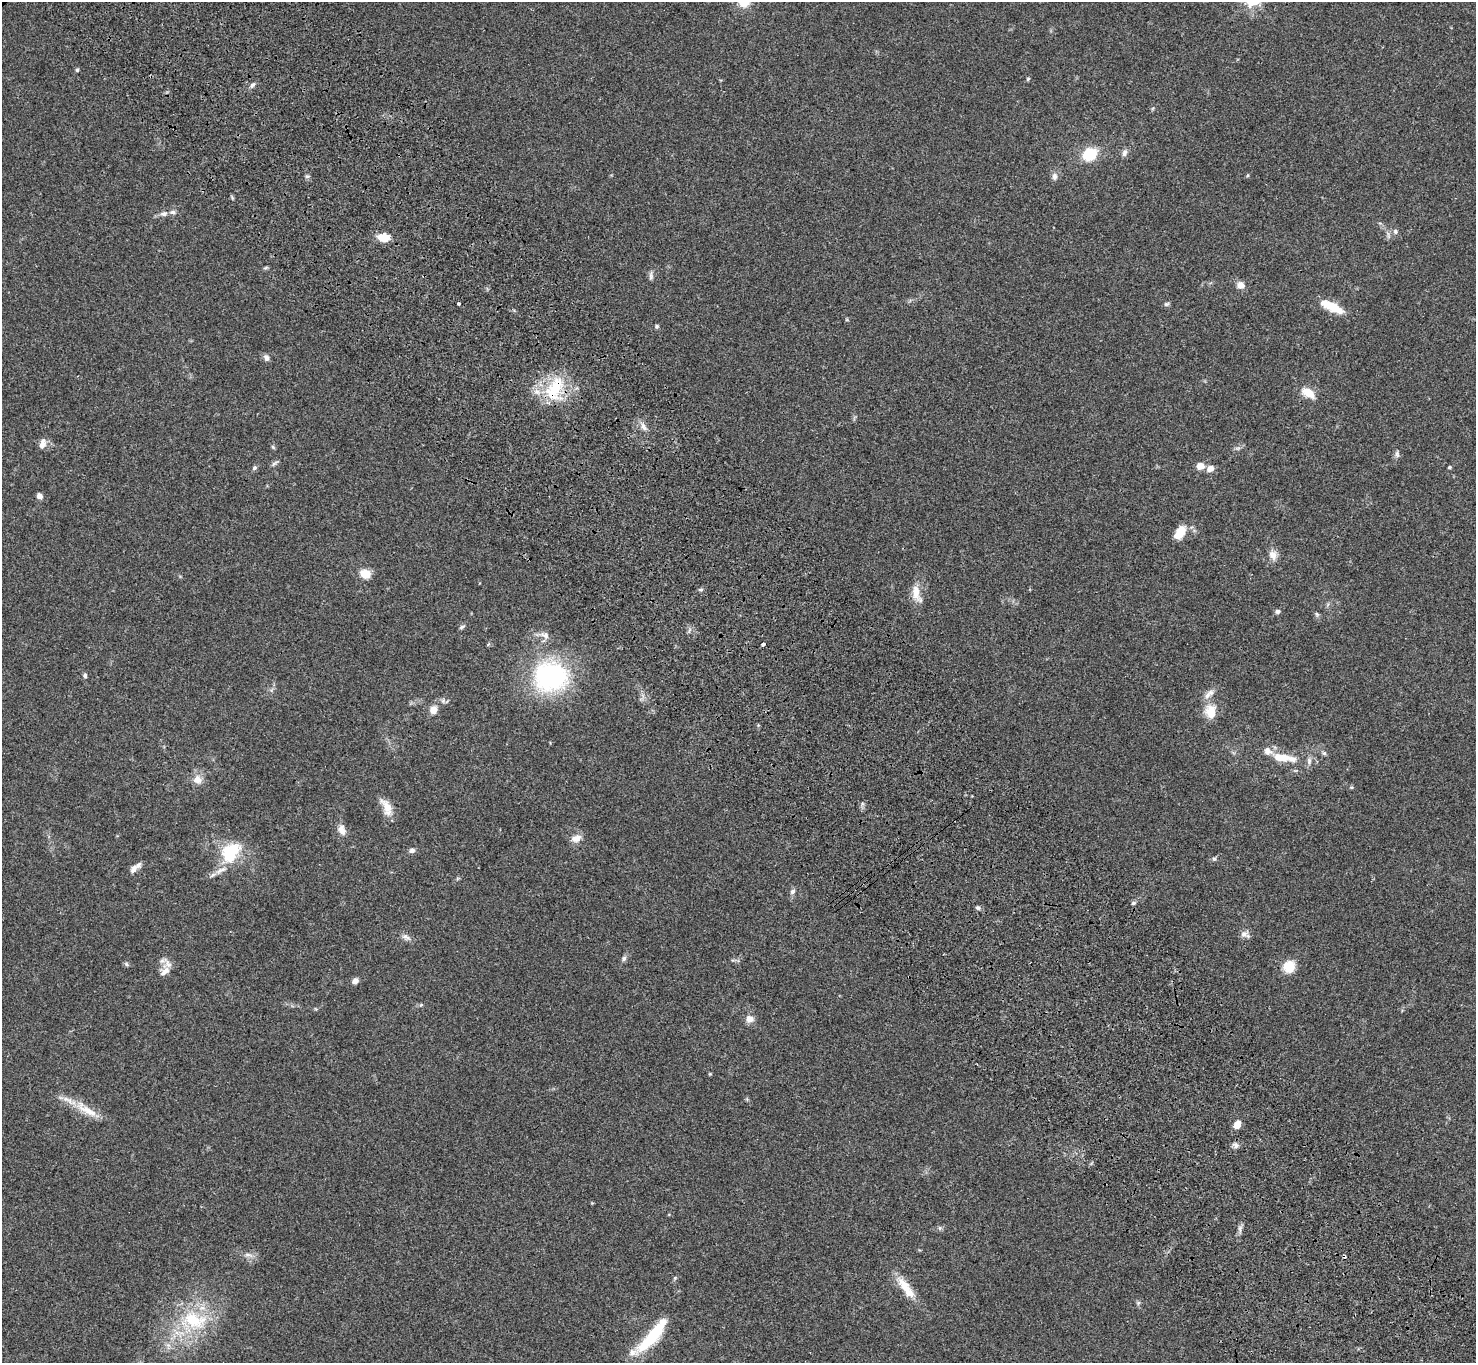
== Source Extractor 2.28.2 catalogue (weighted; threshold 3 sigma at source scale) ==
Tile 6 of 4 x 4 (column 2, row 2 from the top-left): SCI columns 1576-3049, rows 3104-4464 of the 6096 x 6070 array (HDU 1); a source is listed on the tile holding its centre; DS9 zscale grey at full resolution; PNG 1478 x 1365 px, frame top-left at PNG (2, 2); no overlay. Shown black and unused: <1% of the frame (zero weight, under 3 of 4 exposures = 6% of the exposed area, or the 3 px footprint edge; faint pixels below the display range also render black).
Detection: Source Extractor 2.28.2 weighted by HDU 2 'WHT'; one run over the whole footprint, this tile lists its part. Background 0.0448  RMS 0.0054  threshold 0.0245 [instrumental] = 3 sigma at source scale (4.5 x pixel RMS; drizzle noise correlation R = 1.50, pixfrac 1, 0.05/0.05 arcsec/px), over >= 5 px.
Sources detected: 84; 1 cosmic-ray / hot-pixel residue — not listed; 6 inside a brighter listed object's ellipse — not listed separately; the other 77 listed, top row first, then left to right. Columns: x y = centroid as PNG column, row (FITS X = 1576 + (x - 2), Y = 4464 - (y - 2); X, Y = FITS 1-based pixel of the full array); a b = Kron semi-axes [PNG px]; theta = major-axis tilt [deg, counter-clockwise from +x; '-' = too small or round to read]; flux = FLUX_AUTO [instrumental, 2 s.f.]
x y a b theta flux
77 70 5 4 - 0.77
1028 79 5 4 - 0.63
253 85 8 5 50 1.4
1124 153 10 6 69 1.8
1090 154 14 11 33 16
1055 176 9 8 - 2
164 214 10 6 13 2.1
1395 231 7 6 - 1.2
383 237 14 9 -6 6.7
651 276 11 6 89 1.5
1241 285 8 7 - 3.8
459 304 3 3 - 1
1166 304 6 5 - 0.93
1332 307 29 9 -26 11
657 326 5 5 - 0.8
266 358 8 6 -57 2
554 389 37 17 65 22
1308 393 16 9 -31 7.1
643 427 14 5 -59 2.4
42 444 15 8 72 3.1
273 447 6 4 -71 0.67
1397 454 9 5 -81 1.4
274 464 9 5 46 1.2
1200 466 7 7 - 4.4
1449 467 5 4 - 0.62
254 468 7 6 - 1
1210 468 7 6 - 3.7
39 496 6 5 - 2.6
1180 532 18 11 60 7.2
1273 555 12 9 -74 3.9
365 574 10 9 - 7.3
701 590 6 4 1 0.8
916 593 25 10 -71 6.2
1278 611 6 5 - 1.4
1317 614 6 4 -88 0.79
462 627 8 4 25 0.94
545 635 10 8 -61 2.6
763 644 3 3 - 3.3
85 675 6 5 - 1
551 676 33 28 -3 78
433 710 11 10 - 3.6
1211 711 19 15 -87 8.5
1324 753 6 5 - 0.93
1281 757 23 10 -5 9.2
1309 761 10 6 81 1.8
197 780 12 10 -62 4.5
387 807 24 10 -68 6.2
342 830 14 9 -69 3.6
576 838 14 9 21 3.6
412 851 8 6 15 1.6
231 852 28 19 51 22
1214 859 7 4 -2 0.84
134 869 15 7 53 2.9
792 891 7 6 - 1.5
1133 903 6 4 17 0.99
978 908 7 5 -14 1.1
1244 934 11 6 8 2.2
406 937 13 6 -22 2.1
624 958 7 5 74 1.2
126 964 6 5 - 0.83
1289 966 11 10 - 11
165 971 18 8 43 4.2
355 981 7 6 - 2.5
421 1005 5 4 - 0.6
750 1019 10 9 - 3.2
710 1074 5 4 - 0.47
87 1110 38 10 -33 11
1237 1124 8 6 58 4.9
1236 1145 10 6 -42 1.7
939 1228 6 4 89 0.81
1240 1229 8 4 -89 1.5
248 1255 10 5 -1 2
675 1278 5 5 - 0.62
905 1286 31 10 -54 10
1138 1303 7 4 72 0.83
194 1320 37 22 -15 30
652 1336 46 11 50 26
Overlapping masked pixels (flux is a lower limit): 1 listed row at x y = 554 389